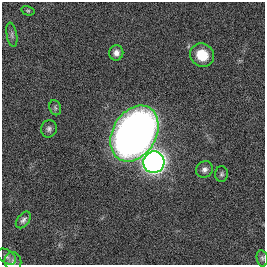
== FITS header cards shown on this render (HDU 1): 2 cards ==
NAXIS1  =                  263
NAXIS2  =                  263

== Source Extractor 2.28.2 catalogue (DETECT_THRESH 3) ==
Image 263 x 263 px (HDU 1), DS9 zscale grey, 1 PNG px = 1 image px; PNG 267 x 267 px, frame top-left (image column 1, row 263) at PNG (2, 2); each listed source drawn as its Kron ellipse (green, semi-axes under 4 px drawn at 4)
Background 0.00257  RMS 0.03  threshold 0.0902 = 3 sigma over >= 5 px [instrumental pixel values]
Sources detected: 14; all 14 listed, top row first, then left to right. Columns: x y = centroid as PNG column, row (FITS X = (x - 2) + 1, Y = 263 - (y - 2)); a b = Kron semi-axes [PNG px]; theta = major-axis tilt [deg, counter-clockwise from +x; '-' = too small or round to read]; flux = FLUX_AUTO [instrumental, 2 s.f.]
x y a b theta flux
28 11 6 4 -16 3.1
12 35 12 5 -80 5.7
116 53 7 7 - 10
202 55 12 11 - 54
55 108 8 5 -70 4.1
49 129 9 8 - 7
134 133 30 21 60 2100
154 162 11 10 - 1400
204 169 9 8 - 8.9
222 174 8 6 89 4.6
23 220 9 6 51 6.7
7 257 10 6 -33 7
262 258 8 5 -80 4.5
13 262 9 8 - 7.4